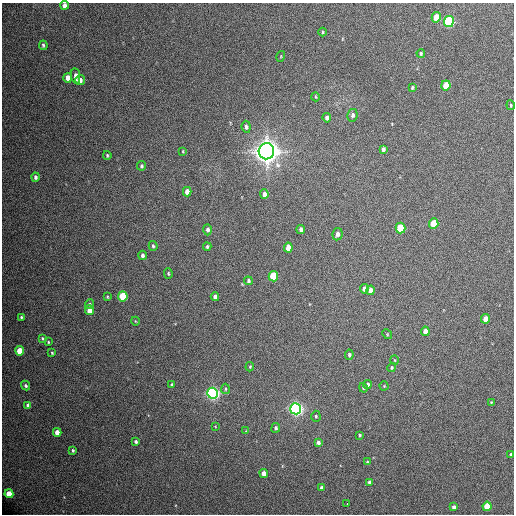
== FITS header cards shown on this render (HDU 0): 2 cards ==
NAXIS1  =                  512 / Axis length
NAXIS2  =                  512 / Axis length

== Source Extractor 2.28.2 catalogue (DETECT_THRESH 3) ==
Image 512 x 512 px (HDU 0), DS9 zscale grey, 1 PNG px = 1 image px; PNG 516 x 516 px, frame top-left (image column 1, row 512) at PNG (2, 3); each listed source drawn as its Kron ellipse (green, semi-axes under 4 px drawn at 4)
Background 387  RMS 19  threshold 56.3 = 3 sigma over >= 5 px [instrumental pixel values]
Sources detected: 85; all 85 listed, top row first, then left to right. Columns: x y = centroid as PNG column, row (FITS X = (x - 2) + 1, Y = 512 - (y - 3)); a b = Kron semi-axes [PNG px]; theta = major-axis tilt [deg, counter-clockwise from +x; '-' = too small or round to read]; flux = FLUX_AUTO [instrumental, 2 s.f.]
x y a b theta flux
64 5 5 4 - 5.5e+03
436 17 5 4 - 2.2e+04
449 21 5 5 - 1.7e+05
323 32 4 4 - 1.4e+03
43 45 5 3 - 1.9e+03
421 53 4 3 - 1.5e+03
281 56 5 3 - 1.0e+03
76 76 8 4 -80 6.9e+03
68 78 5 4 - 9.6e+03
80 80 5 5 - 5.4e+03
446 85 5 4 - 2.8e+04
412 88 4 3 - 1.6e+03
316 97 4 3 - 1.1e+03
511 105 5 3 - 1.2e+03
352 115 6 5 - 3.5e+03
327 118 4 4 - 4.4e+03
246 127 6 4 -84 3.1e+03
383 149 4 3 - 2.8e+03
183 151 3 3 - 1.0e+03
266 151 8 8 - 1.6e+06
107 155 4 3 - 1.5e+03
141 166 5 4 - 2.0e+03
35 177 4 3 - 3.2e+03
187 192 5 4 - 1.1e+04
264 194 5 4 - 5.6e+03
434 224 5 4 - 4.0e+04
400 228 5 5 - 5.6e+04
207 230 5 4 - 3.9e+03
301 230 4 3 - 3.4e+03
337 234 6 5 - 4.4e+03
153 246 5 4 - 2.1e+03
207 247 4 3 - 2.0e+03
288 248 5 4 - 1.4e+04
142 255 4 4 - 3.0e+03
168 273 5 4 - 1.5e+03
273 276 5 4 - 5.7e+04
248 281 4 3 - 2.4e+03
364 289 4 4 - 6.0e+03
370 290 4 4 - 6.8e+03
123 296 5 4 - 6.1e+04
107 297 3 3 - 1.2e+03
215 297 4 4 - 4.3e+03
89 304 5 4 - 1.8e+03
90 310 5 4 - 1.8e+04
21 317 3 3 - 1.6e+03
485 319 5 4 - 1.2e+04
135 321 4 3 - 8.6e+02
425 331 5 4 - 8.1e+03
387 334 5 4 - 1.3e+03
42 338 3 3 - 1.5e+03
48 342 3 3 - 1.3e+03
20 351 4 4 - 3.2e+04
52 353 4 3 - 1.4e+03
349 355 5 4 - 2.4e+03
395 360 5 3 - 1.0e+03
250 367 4 3 - 1.6e+03
392 368 4 4 - 1.4e+03
171 384 3 3 - 1.4e+03
367 385 4 4 - 3.7e+03
26 386 5 4 - 2.3e+03
384 386 4 4 - 1.2e+03
363 388 5 4 - 1.8e+03
225 389 5 4 - 1.8e+03
212 393 5 5 - 4.6e+05
491 402 4 4 - 1.1e+03
28 405 4 4 - 5.7e+03
296 409 5 5 - 5.3e+05
316 416 5 4 - 1.8e+03
215 426 4 2 - 7.6e+02
276 428 5 4 - 3.0e+03
246 431 4 4 - 9.4e+02
57 432 4 4 - 1.2e+04
360 435 3 3 - 1.5e+03
136 442 3 3 - 2.4e+03
318 442 4 4 - 3.2e+03
73 450 3 3 - 2.0e+03
511 454 3 3 - 2.2e+03
367 462 3 3 - 1.5e+03
264 473 4 4 - 6.9e+03
370 482 4 4 - 4.5e+03
322 488 4 4 - 5.7e+03
9 494 4 4 - 2.4e+04
347 504 2 2 - 1.3e+03
487 506 4 4 - 3.1e+04
454 507 4 4 - 4.4e+03
At the frame edge (FLAGS 8, measured only in part): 1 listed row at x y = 64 5